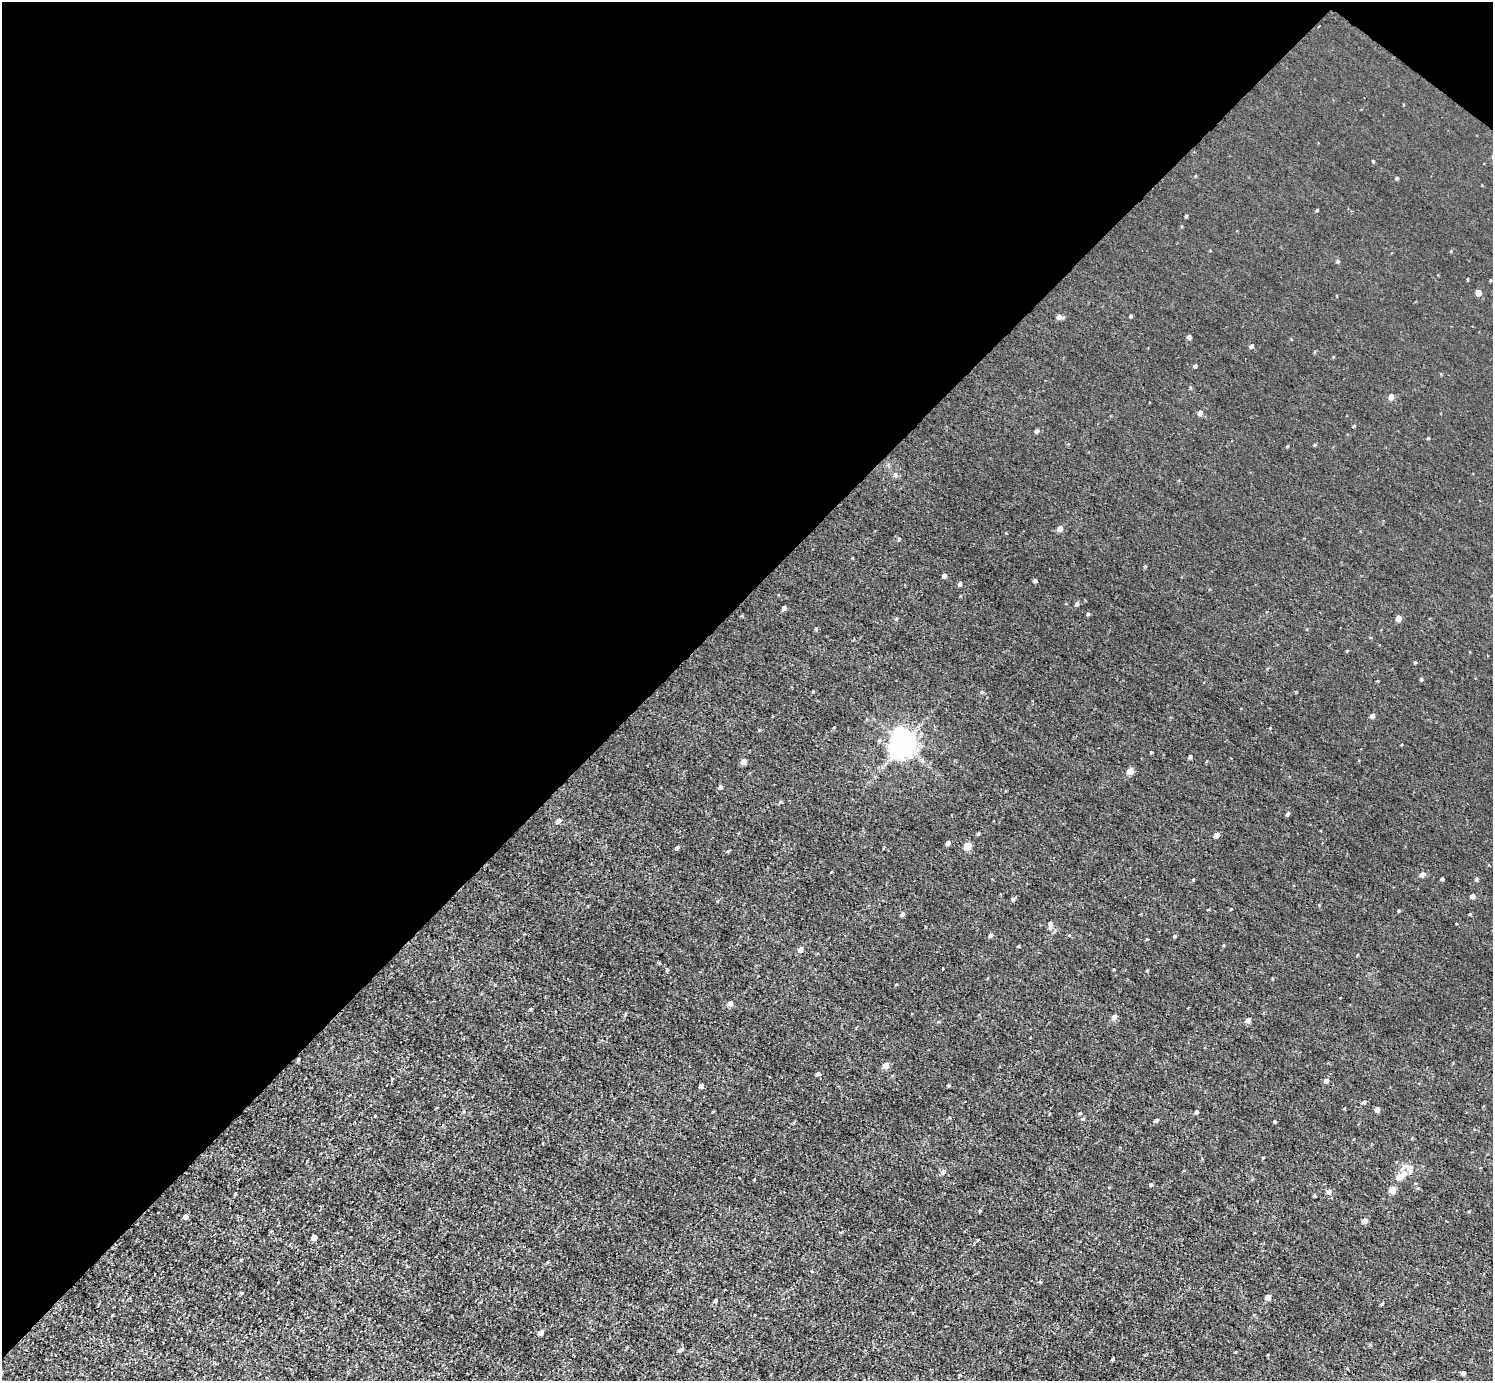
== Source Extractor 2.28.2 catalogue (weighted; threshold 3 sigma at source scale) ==
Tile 2 of 4 x 4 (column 2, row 1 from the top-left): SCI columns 1493-2983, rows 4294-5672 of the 5968 x 5970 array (HDU 1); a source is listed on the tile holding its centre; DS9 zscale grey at full resolution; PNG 1495 x 1383 px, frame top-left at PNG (2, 2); no overlay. Shown black and unused: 44% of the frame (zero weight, under 3 of 4 exposures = <1% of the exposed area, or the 3 px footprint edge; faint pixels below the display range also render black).
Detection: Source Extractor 2.28.2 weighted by HDU 2 'WHT'; one run over the whole footprint, this tile lists its part. Background 0.00451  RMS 0.0066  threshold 0.0299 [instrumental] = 3 sigma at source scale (4.5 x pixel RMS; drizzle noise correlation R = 1.50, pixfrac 1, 0.05/0.05 arcsec/px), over >= 5 px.
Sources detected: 110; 1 cosmic-ray / hot-pixel residue — not listed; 2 inside a brighter listed object's ellipse — not listed separately; the other 107 listed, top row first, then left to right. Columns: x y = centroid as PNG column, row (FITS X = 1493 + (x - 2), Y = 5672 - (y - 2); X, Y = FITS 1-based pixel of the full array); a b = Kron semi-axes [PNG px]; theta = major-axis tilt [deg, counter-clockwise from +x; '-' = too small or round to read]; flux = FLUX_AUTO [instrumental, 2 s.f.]
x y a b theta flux
1373 161 4 4 - 0.64
1396 178 4 4 - 0.85
1317 210 4 3 - 0.68
1186 216 4 3 - 0.67
1337 261 5 4 - 0.89
1478 293 5 4 - 5.1
1131 316 4 3 - 0.83
1059 317 6 5 - 3
1189 337 4 4 - 2.3
1251 346 5 5 - 1.6
1195 366 4 4 - 1.2
1391 397 5 5 - 4.3
1200 413 5 4 - 3.5
1036 431 4 4 - 1.4
1428 438 4 4 - 0.54
895 474 7 5 89 1.4
1060 529 5 5 - 5.2
899 539 5 4 - 0.82
1145 566 4 4 - 0.68
944 575 4 4 - 2.1
1035 580 4 4 - 1.4
959 584 5 4 - 1.5
1077 604 5 4 - 1.6
784 608 5 4 - 1.9
1088 614 4 4 - 0.92
1398 618 4 4 - 6.1
816 629 5 4 - 0.88
1415 662 4 3 - 0.64
1421 679 4 4 - 0.87
981 692 5 3 - 0.76
1372 716 4 4 - 2.3
903 744 9 8 - 760
1151 752 4 4 - 0.59
1190 756 4 3 - 1.3
743 761 5 5 - 5.2
1130 771 5 4 - 8.8
720 787 5 4 - 1.6
780 802 5 4 - 0.96
1287 814 4 3 - 1.3
558 821 6 5 - 3.2
978 833 5 4 - 0.71
1216 835 4 4 - 4.1
948 843 4 4 - 2.7
968 845 5 5 - 12
677 847 5 4 - 1.5
1422 874 5 5 - 3.3
1442 879 3 3 - 1.2
1476 879 4 4 - 0.94
1193 880 4 3 - 0.62
1472 896 4 4 - 3.3
1013 899 4 4 - 1.4
1398 911 4 3 - 0.65
902 914 4 4 - 1.8
1470 914 3 3 - 0.63
1050 928 8 6 88 1.8
990 935 5 4 - 1.5
1174 936 4 4 - 0.87
1224 945 4 3 - 0.55
1018 946 4 3 - 0.55
800 949 5 5 - 4.5
943 968 3 2 - 0.48
1114 969 3 2 - 0.56
667 970 5 4 - 0.95
1147 971 4 3 - 0.55
730 1003 5 5 - 3.4
530 1009 4 4 - 0.84
1114 1017 5 5 - 3.4
1248 1020 5 5 - 3.4
938 1022 5 3 - 0.63
885 1065 5 5 - 6.5
818 1073 4 4 - 1.7
392 1078 4 3 - 0.6
1326 1080 5 5 - 2.2
949 1085 5 3 - 0.56
701 1086 4 4 - 2.9
1364 1102 5 4 - 1.2
1377 1109 4 4 - 3.6
1197 1112 4 4 - 1.4
1080 1113 4 4 - 0.88
1083 1119 5 4 - 0.87
1156 1120 4 4 - 2
1275 1121 3 3 - 0.87
1263 1158 4 3 - 0.5
1408 1168 13 8 -58 4.2
943 1172 6 5 - 2.4
1399 1177 6 5 - 7.5
1151 1184 5 4 - 0.97
1392 1190 5 5 - 13
1329 1191 6 5 - 2.7
235 1194 3 3 - 0.67
1314 1195 4 3 - 0.85
980 1211 4 3 - 0.74
1469 1211 3 3 - 0.48
185 1216 4 4 - 4.1
1364 1221 4 4 - 4.3
314 1237 5 4 - 5.5
547 1262 5 3 - 0.63
812 1271 4 3 - 0.48
1040 1282 5 3 - 0.64
1268 1297 5 4 - 5.2
715 1301 4 4 - 1.1
1382 1304 4 4 - 0.73
540 1332 7 5 34 2.4
1370 1345 4 4 - 0.92
681 1350 7 4 28 1.2
1113 1359 3 3 - 1
1463 1373 4 4 - 2.3
Unlisted compact peaks at least as high as the median listed source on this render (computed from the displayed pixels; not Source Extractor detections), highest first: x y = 1006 533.